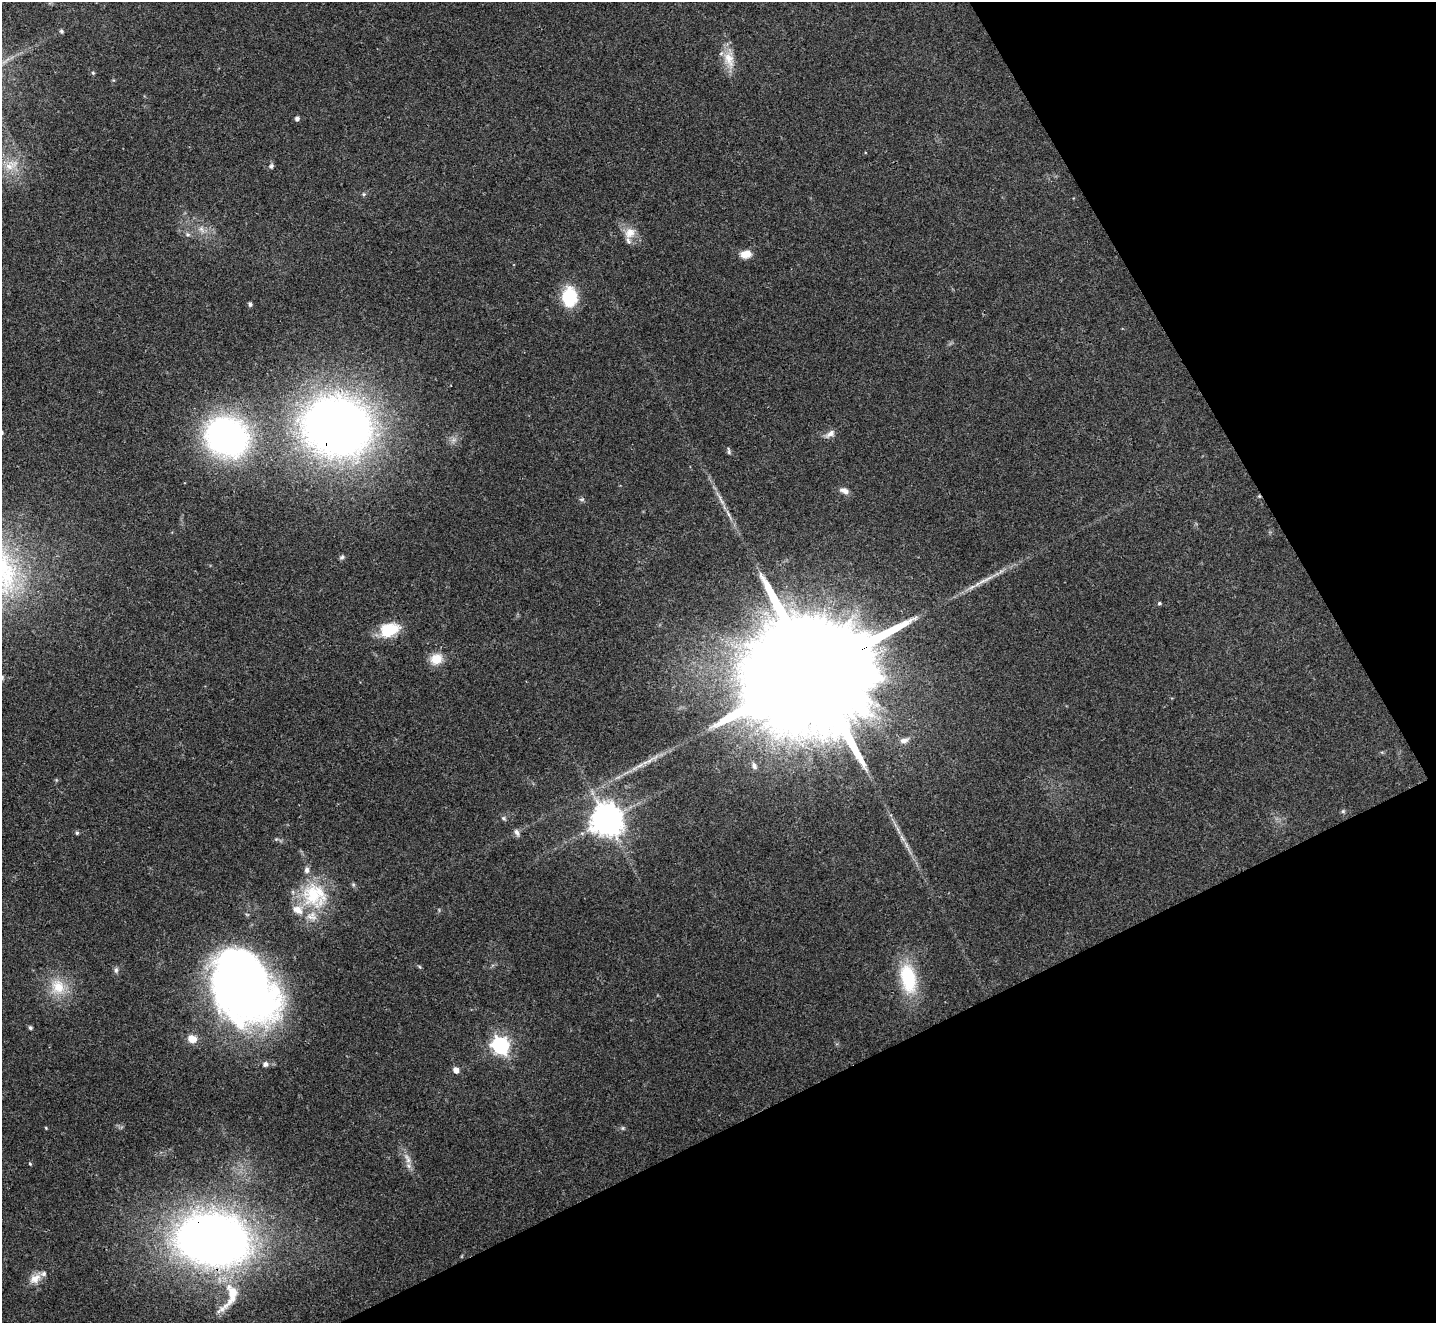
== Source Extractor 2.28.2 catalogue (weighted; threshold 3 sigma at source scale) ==
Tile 12 of 4 x 4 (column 4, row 3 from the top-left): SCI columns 4304-5737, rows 1477-2797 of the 5739 x 5730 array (HDU 1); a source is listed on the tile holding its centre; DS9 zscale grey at full resolution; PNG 1438 x 1325 px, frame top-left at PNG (2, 2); no overlay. Shown black and unused: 26% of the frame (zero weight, under 3 of 4 exposures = <1% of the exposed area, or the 3 px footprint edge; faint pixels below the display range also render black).
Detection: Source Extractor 2.28.2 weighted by HDU 2 'WHT'; one run over the whole footprint, this tile lists its part. Background 0.0993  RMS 0.0063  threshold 0.0284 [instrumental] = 3 sigma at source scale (4.5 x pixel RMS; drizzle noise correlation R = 1.50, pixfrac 1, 0.05/0.05 arcsec/px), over >= 5 px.
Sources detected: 56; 2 too faint to see at this stretch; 1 cosmic-ray / hot-pixel residue — not listed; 3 inside a brighter listed object's ellipse — not listed separately; the other 50 listed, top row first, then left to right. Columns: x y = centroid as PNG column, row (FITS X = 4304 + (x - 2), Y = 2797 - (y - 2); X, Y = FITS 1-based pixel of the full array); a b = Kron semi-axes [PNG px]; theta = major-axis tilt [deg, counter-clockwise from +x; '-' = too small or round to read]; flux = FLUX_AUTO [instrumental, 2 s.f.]
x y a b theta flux
61 31 6 5 - 1
729 59 26 14 -76 11
93 73 5 4 - 0.89
297 119 5 4 - 2
11 165 24 12 29 11
271 166 7 6 - 1.7
364 194 5 5 - 0.94
202 229 11 6 -49 3.2
630 233 16 13 42 8.2
188 234 6 5 - 1.3
746 254 12 7 4 7.5
570 297 20 14 90 29
250 304 5 4 - 1.3
337 427 35 28 -13 900
830 434 15 7 33 3.5
227 437 40 34 -28 200
728 450 10 4 -81 1.2
844 491 11 7 -28 3.9
582 499 7 5 -6 1.1
722 501 10 4 -56 2.3
342 557 7 6 - 1.4
1159 603 5 4 - 0.81
389 630 22 15 19 21
436 659 13 11 25 11
815 671 65 24 26 50000
2 677 6 6 - 1.2
904 740 13 7 17 3.4
754 766 10 6 -67 2.2
1343 811 6 5 - 0.99
503 818 6 5 - 1.1
607 820 10 9 - 1300
517 832 11 6 -62 2.3
77 833 5 4 - 1
313 895 41 29 -62 42
116 970 8 5 89 1.6
908 979 39 19 -79 34
244 986 72 52 -57 460
58 987 21 19 -62 17
30 1028 4 4 - 1.5
192 1039 11 9 -18 6.6
500 1045 7 6 - 230
265 1064 7 6 - 2.2
456 1070 5 5 - 5
46 1128 4 3 - 0.57
623 1128 5 5 - 0.94
407 1158 18 7 -64 5.1
30 1164 5 4 - 0.71
213 1239 47 33 -6 680
35 1278 17 11 33 6.4
231 1295 47 18 67 27
Overlapping masked pixels (flux is a lower limit): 4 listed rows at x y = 337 427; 815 671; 244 986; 213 1239
Isophote crosses this tile's border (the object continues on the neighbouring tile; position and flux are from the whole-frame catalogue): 1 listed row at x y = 2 677